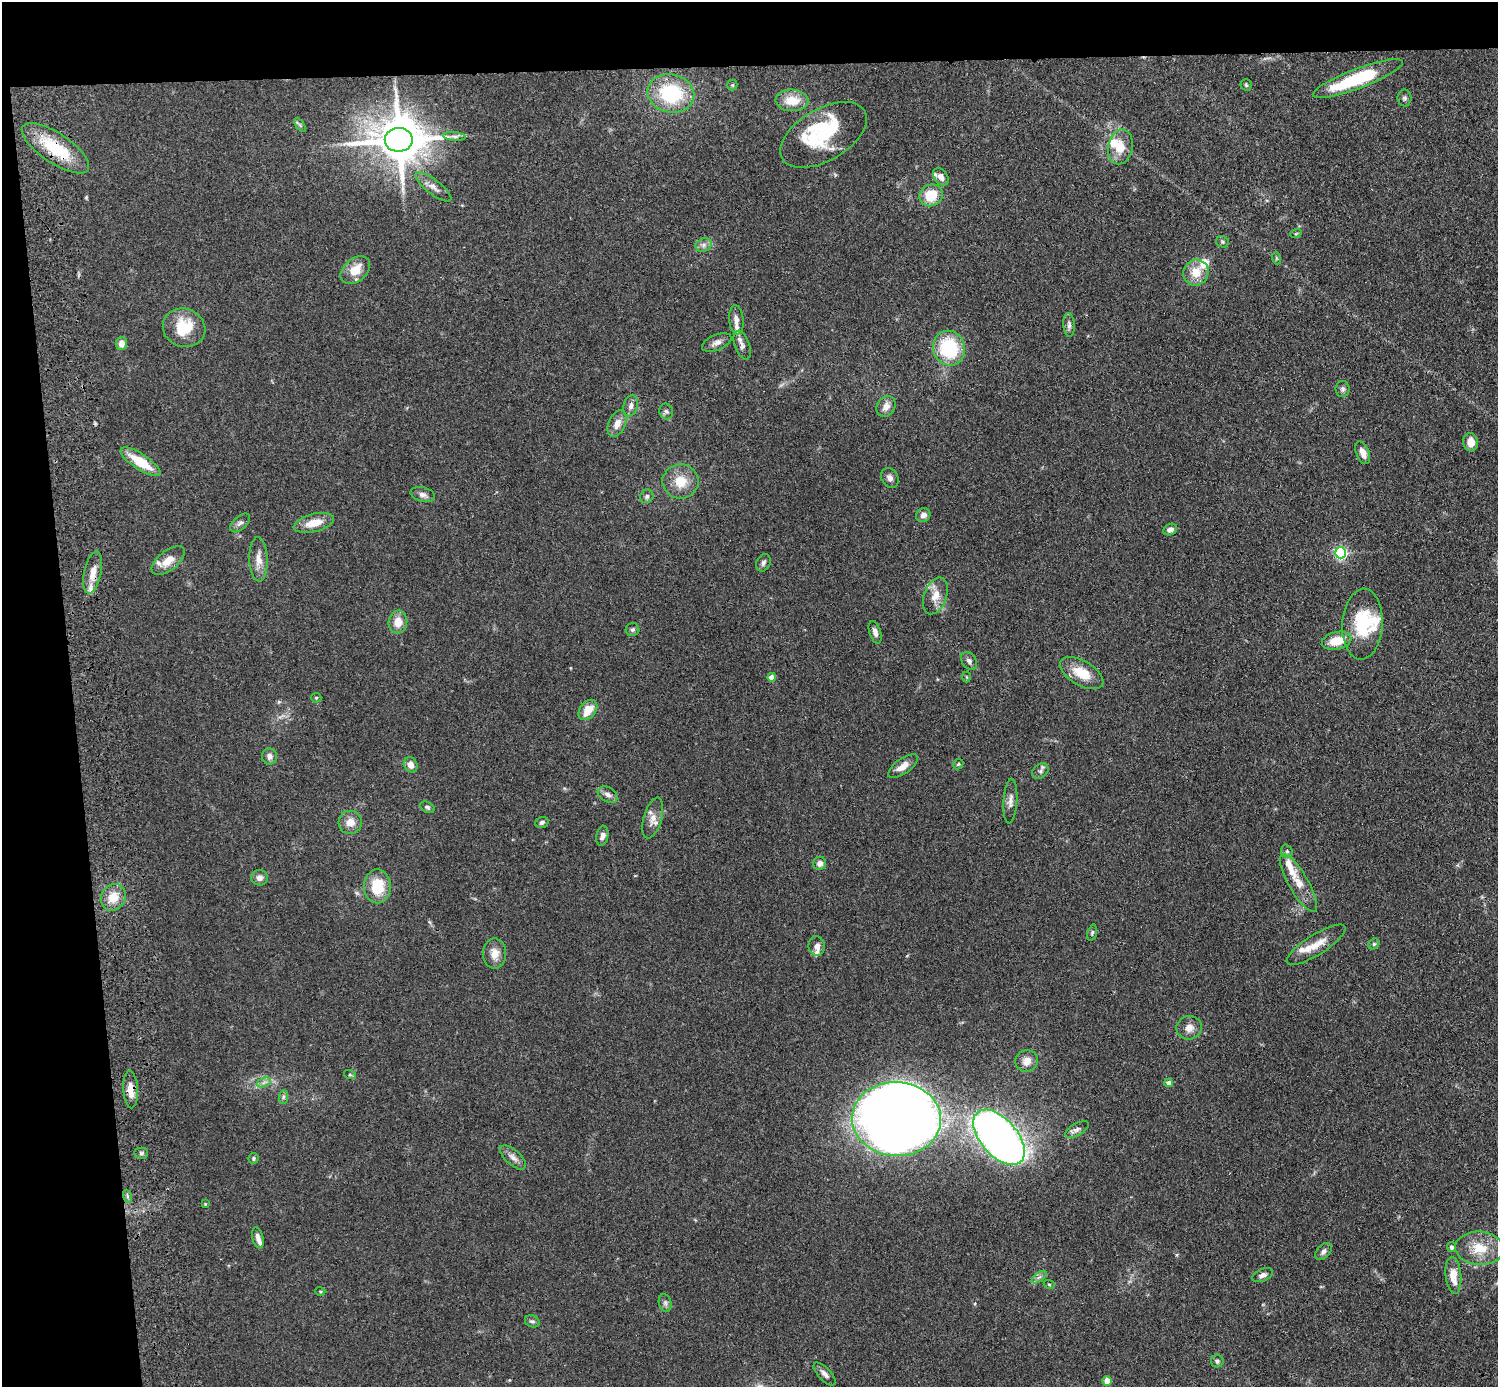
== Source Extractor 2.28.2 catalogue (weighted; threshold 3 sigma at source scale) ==
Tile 1 of 3 x 3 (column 1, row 1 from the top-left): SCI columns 117-1612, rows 2914-4298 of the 4719 x 4546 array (HDU 1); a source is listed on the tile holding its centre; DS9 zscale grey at full resolution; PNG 1500 x 1389 px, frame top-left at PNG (2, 2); each listed source drawn as its Kron ellipse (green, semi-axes under 4 px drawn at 4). Shown black and unused: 9% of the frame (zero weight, under 3 of 4 exposures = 6% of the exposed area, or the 3 px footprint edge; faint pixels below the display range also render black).
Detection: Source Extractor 2.28.2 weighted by HDU 2 'WHT'; one run over the whole footprint, this tile lists its part. Background 0.0625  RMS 0.0062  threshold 0.0278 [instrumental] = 3 sigma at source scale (4.5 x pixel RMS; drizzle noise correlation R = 1.50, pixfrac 1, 0.05/0.05 arcsec/px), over >= 5 px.
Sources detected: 130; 4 inside a brighter object's white glare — neither listed nor drawn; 13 inside a brighter listed object's ellipse — not listed separately; the other 113 listed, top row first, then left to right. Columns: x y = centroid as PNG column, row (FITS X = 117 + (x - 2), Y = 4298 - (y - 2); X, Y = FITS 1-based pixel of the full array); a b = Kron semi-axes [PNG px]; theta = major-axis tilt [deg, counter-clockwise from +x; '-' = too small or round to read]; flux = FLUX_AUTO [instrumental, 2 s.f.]
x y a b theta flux
1358 78 48 10 21 48
732 85 5 5 - 0.77
1246 85 6 5 - 1.1
671 93 23 19 -12 45
1404 98 8 7 - 1.6
792 100 16 11 -3 11
300 125 8 4 -52 1
823 135 48 26 30 48
454 136 11 4 -5 2
399 140 14 12 -1 3100
1120 147 17 12 79 10
55 148 39 15 -34 30
941 177 9 6 -54 3.9
433 187 22 7 -38 4.8
931 195 12 10 25 15
1296 233 6 3 20 0.63
1222 242 6 5 - 1.1
704 245 8 6 21 2.6
1276 258 6 4 -72 0.73
355 270 17 11 40 11
1196 273 13 12 - 11
736 320 14 7 -84 3.7
1069 325 12 5 -87 2.2
184 328 21 19 -20 22
717 342 15 7 22 3.5
121 344 6 5 - 4.9
742 345 15 7 -71 3.4
949 348 17 16 - 42
1343 389 8 7 - 1.8
631 406 10 7 77 2.9
886 406 11 8 59 4.6
666 411 8 7 - 1.7
617 424 14 8 67 5.9
1471 442 9 7 -83 6.4
1363 453 12 6 -68 4.6
140 462 23 8 -33 18
890 478 10 8 -57 2.8
681 481 18 17 - 13
423 495 12 7 -14 2.8
647 496 7 6 - 1.5
923 515 7 6 - 3.4
240 523 12 6 43 2.2
314 523 20 9 15 11
1170 529 7 5 25 2.7
1340 553 6 5 - 100
259 559 22 9 -88 6.5
168 561 19 10 38 8.1
763 563 9 6 64 1.8
93 573 21 8 78 8.3
935 596 19 11 69 8
398 622 11 9 84 7.3
1362 624 35 20 87 32
633 630 7 6 - 1.5
875 632 11 5 -72 2.7
1337 641 15 9 13 13
969 661 10 7 -53 2.1
1082 673 24 12 -30 15
772 677 4 4 - 6.1
966 677 5 3 - 0.57
316 698 5 5 - 0.7
588 710 11 8 51 9.8
269 756 8 7 - 2.7
958 764 6 4 45 0.79
411 765 8 6 -60 4.5
903 766 17 7 35 6.1
1040 771 9 6 44 1.8
608 795 11 7 -30 3
1010 801 22 7 86 3.9
427 807 8 5 -29 1.2
653 818 21 9 75 5.8
350 822 12 11 - 6.2
542 822 7 5 17 1.6
602 836 10 6 79 2.9
1287 851 7 5 -69 1.4
820 863 6 6 - 3.4
259 878 8 8 - 3
1299 883 33 10 -60 10
377 886 17 13 -89 20
113 897 14 12 57 10
1092 933 8 4 74 1.1
1374 944 6 5 - 0.91
1316 945 34 10 32 10
817 946 10 8 -80 3
495 954 15 11 -90 6.5
1189 1028 13 11 8 5.2
1027 1061 11 10 - 5.4
350 1075 6 4 -18 0.84
264 1082 7 4 19 1.7
1169 1083 4 4 - 4.4
131 1089 19 7 -87 7.5
283 1097 7 4 89 1.3
896 1119 44 37 -3 910
1077 1129 13 6 30 2.4
999 1137 33 18 -49 360
141 1153 7 5 -1 1.2
513 1157 16 7 -41 3.7
254 1158 5 5 - 1
127 1196 6 4 -72 1.1
205 1204 4 4 - 0.58
258 1238 11 5 -76 3.2
1451 1247 5 4 - 1.8
1480 1248 24 16 -4 16
1323 1252 10 6 47 2.3
1262 1275 11 6 23 2.8
1453 1275 18 8 -84 9.3
1039 1277 8 4 36 1.8
1049 1284 5 3 - 0.62
320 1291 5 3 - 0.7
665 1303 9 6 -76 1.8
532 1321 7 6 - 1.4
1217 1361 6 6 - 1.3
825 1374 14 6 -46 2.9
1107 1381 4 4 - 11
Overlapping masked pixels (flux is a lower limit): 3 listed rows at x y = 55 148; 93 573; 131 1089
Isophote crosses this tile's border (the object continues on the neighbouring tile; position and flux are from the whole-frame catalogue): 1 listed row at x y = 1480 1248